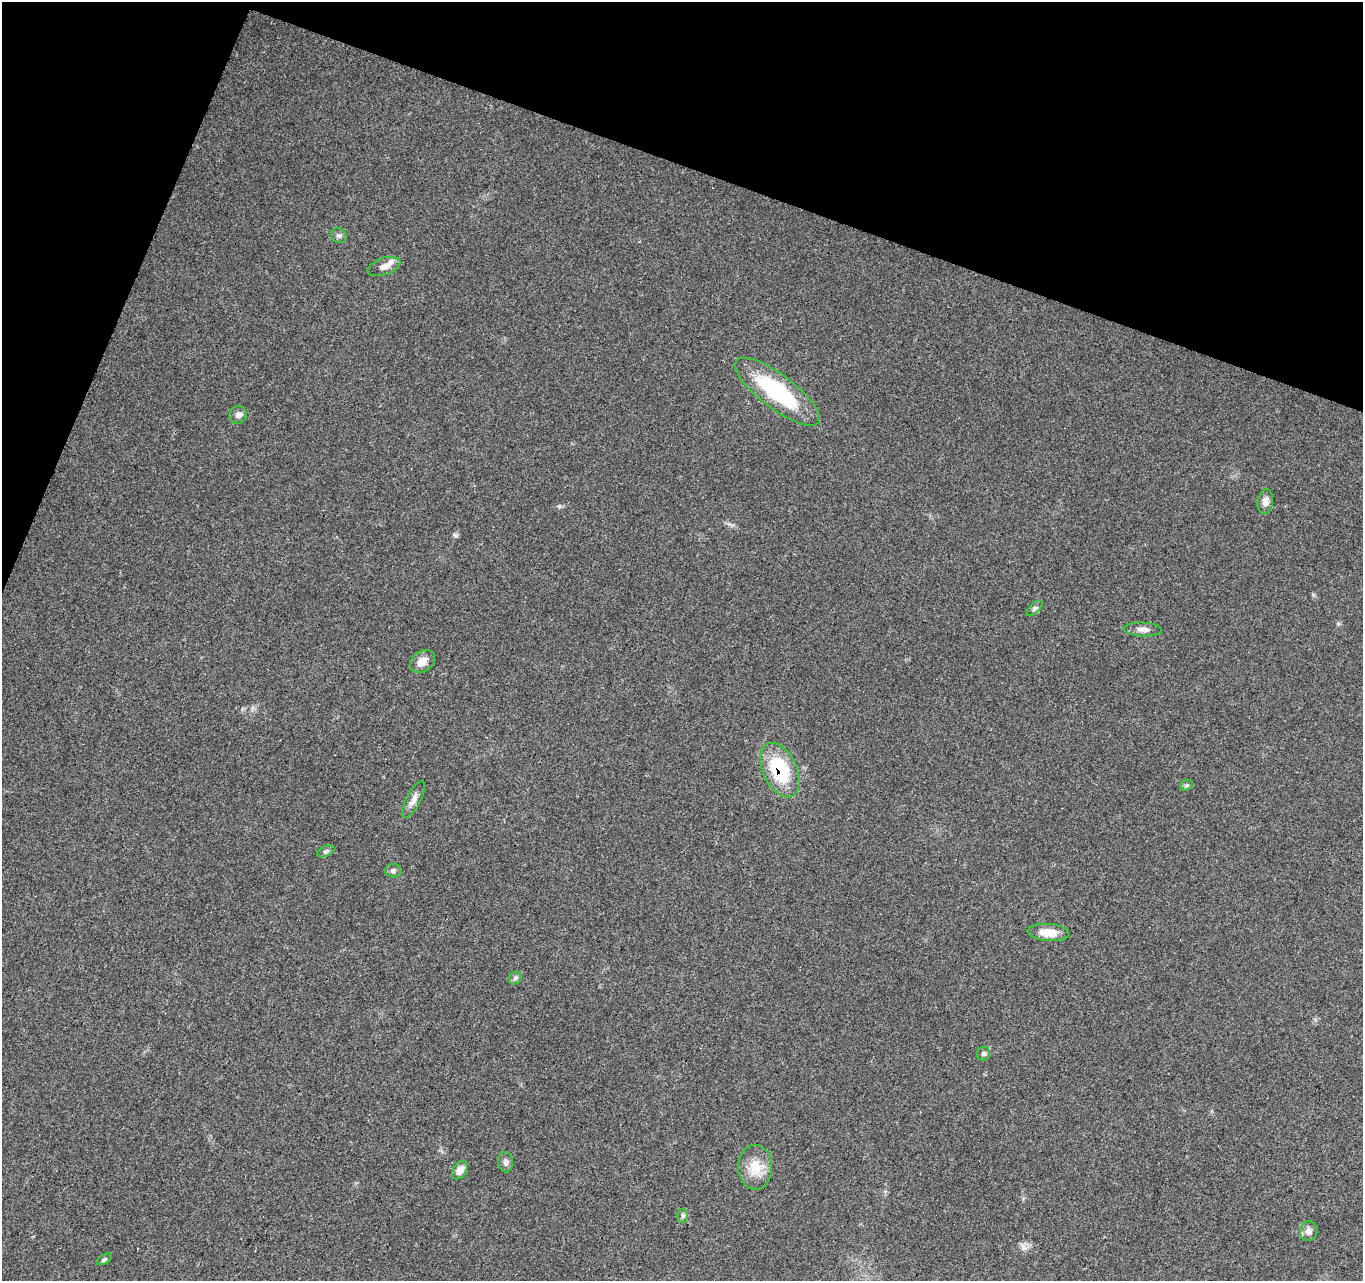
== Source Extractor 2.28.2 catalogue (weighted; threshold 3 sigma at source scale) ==
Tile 2 of 4 x 4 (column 2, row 1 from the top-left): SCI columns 1435-2795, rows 4170-5448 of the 5588 x 5718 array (HDU 1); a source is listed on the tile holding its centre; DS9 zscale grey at full resolution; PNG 1365 x 1283 px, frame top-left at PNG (2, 2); each listed source drawn as its Kron ellipse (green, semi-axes under 4 px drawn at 4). Shown black and unused: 18% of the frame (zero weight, under 3 of 4 exposures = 6% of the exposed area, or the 3 px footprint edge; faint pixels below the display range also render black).
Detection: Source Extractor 2.28.2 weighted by HDU 2 'WHT'; one run over the whole footprint, this tile lists its part. Background 0.0374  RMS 0.0038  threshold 0.0173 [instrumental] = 3 sigma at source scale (4.5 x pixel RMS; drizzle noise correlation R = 1.50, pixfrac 1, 0.0396/0.0396 arcsec/px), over >= 5 px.
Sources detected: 22; all 22 listed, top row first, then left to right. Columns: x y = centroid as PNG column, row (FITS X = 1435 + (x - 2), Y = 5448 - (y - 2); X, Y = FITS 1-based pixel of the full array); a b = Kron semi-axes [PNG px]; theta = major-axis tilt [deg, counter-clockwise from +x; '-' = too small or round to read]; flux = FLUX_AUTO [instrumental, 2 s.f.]
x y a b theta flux
339 236 8 7 - 1.1
384 266 17 8 19 3.2
777 392 51 17 -37 37
238 415 9 8 - 1.6
1265 501 12 8 82 2.5
1034 608 10 5 43 0.96
1143 629 19 7 -2 2.3
422 661 13 10 36 3.9
780 770 29 17 -64 26
1186 785 7 5 20 0.67
414 799 20 7 62 2.5
326 851 9 5 26 0.85
393 871 8 6 0 1
1049 932 21 8 -4 6.5
515 978 7 5 48 0.86
983 1054 7 6 - 0.82
506 1162 10 7 -86 1.3
755 1167 22 17 -88 8.2
460 1170 10 6 56 2.9
683 1216 7 5 89 0.84
1309 1231 10 9 - 2
104 1259 8 4 31 0.7
Overlapping masked pixels (flux is a lower limit): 1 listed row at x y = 780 770